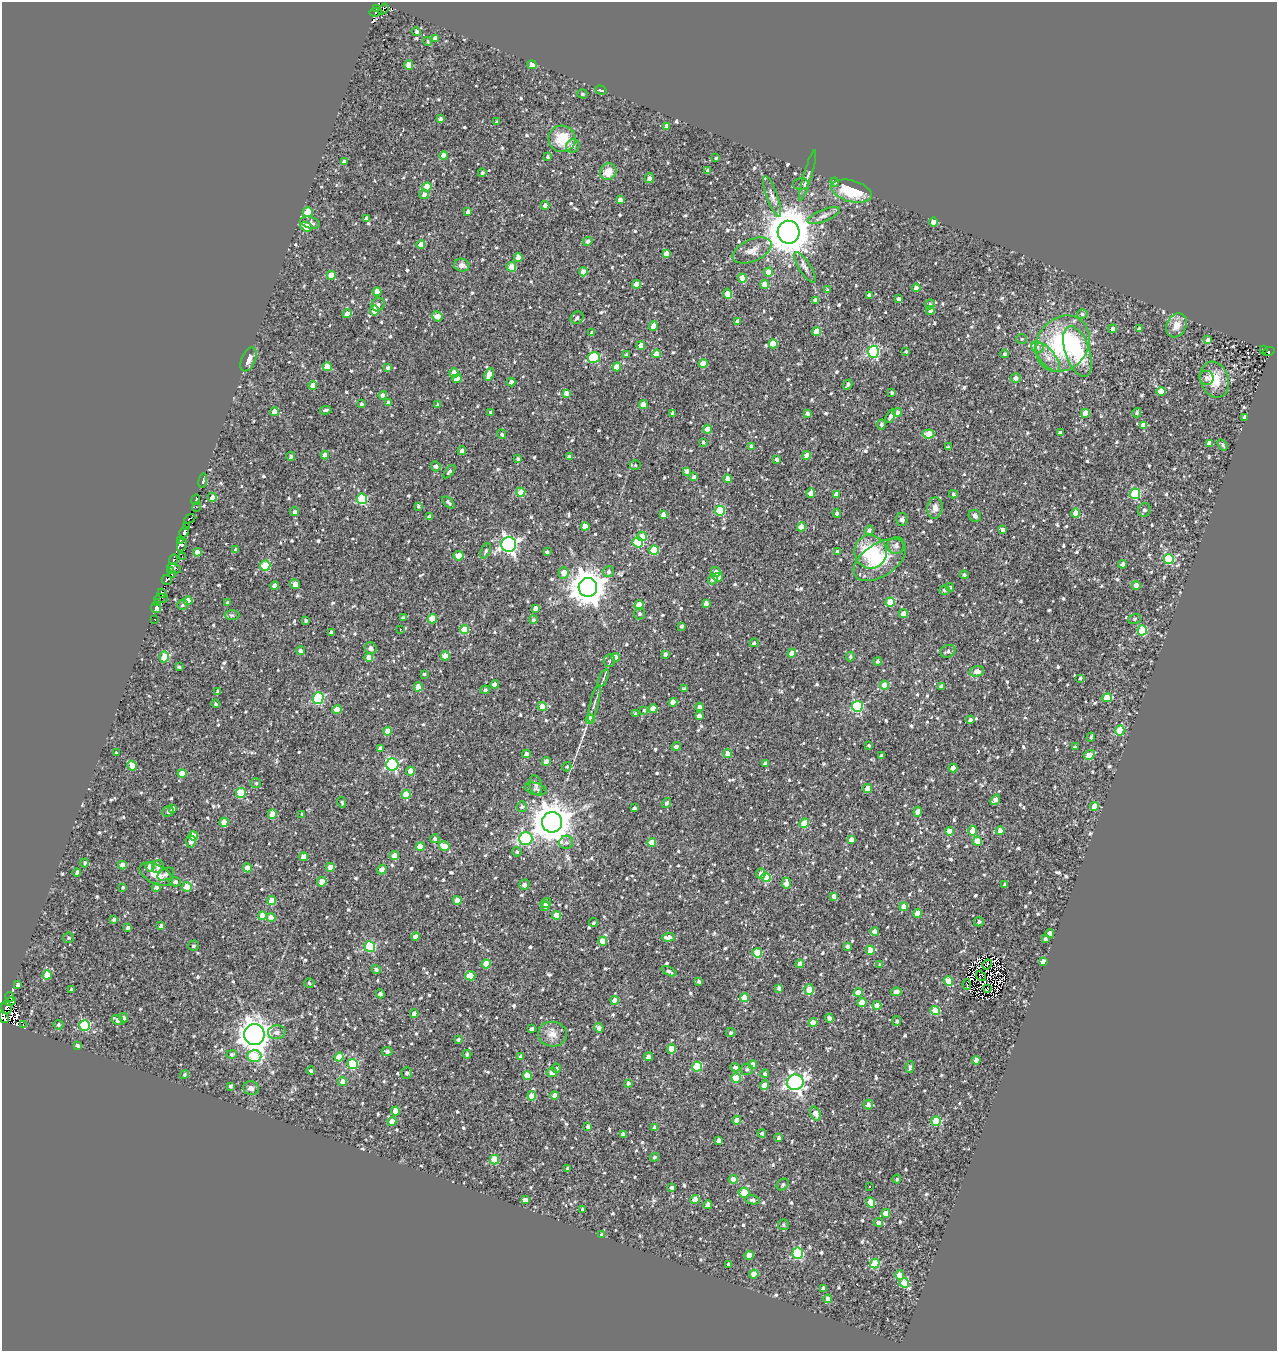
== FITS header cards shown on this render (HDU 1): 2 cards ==
NAXIS1  =                 1275
NAXIS2  =                 1349

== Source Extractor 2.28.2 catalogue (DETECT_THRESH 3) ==
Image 1275 x 1349 px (HDU 1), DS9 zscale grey, 1 PNG px = 1 image px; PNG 1279 x 1353 px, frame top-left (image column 1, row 1349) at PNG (2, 2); each listed source drawn as its Kron ellipse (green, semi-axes under 4 px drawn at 4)
Background 0.693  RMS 0.67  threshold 2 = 3 sigma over >= 5 px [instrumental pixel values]
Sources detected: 954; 10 with non-positive FLUX_AUTO (blend fragments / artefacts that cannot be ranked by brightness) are neither listed nor drawn; of the other 944, the 500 brightest by FLUX_AUTO listed and drawn (444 fainter detections omitted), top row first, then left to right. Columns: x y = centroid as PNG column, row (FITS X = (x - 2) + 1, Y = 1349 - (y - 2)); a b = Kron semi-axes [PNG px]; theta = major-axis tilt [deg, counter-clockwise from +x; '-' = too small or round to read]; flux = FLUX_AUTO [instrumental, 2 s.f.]
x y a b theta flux
377 8 4 3 - 250
383 9 6 3 52 160
375 12 6 4 10 290
416 31 4 4 - 110
435 38 4 4 - 380
427 41 5 4 - 73
409 65 4 4 - 670
532 65 5 4 - 350
601 90 6 3 -17 110
582 94 5 4 - 77
440 119 4 3 - 120
497 122 3 3 - 77
667 126 4 4 - 320
562 139 13 13 - 1300
573 146 7 6 - 240
444 155 4 4 - 510
547 156 3 3 - 86
716 158 3 3 - 76
344 161 4 3 - 160
708 171 4 3 - 130
608 172 8 8 - 600
482 173 4 4 - 120
808 175 26 4 74 210
649 178 5 4 - 170
835 182 4 4 - 160
801 184 8 6 1 110
427 187 5 4 - 1200
852 191 21 10 -15 1700
424 194 4 4 - 210
772 196 21 5 -70 270
620 200 4 4 - 150
545 205 4 4 - 270
308 212 5 5 - 1400
468 212 4 4 - 180
824 215 17 6 23 230
366 218 4 3 - 120
933 222 5 4 - 490
310 223 10 5 -15 170
306 227 6 4 -19 670
789 232 11 11 - 160000
588 241 5 4 - 220
421 245 4 4 - 700
752 251 21 11 23 470
666 253 4 4 - 270
518 257 5 4 - 300
462 265 8 6 -14 220
511 267 5 4 - 610
805 267 17 6 -57 220
583 272 4 4 - 530
768 272 4 4 - 640
331 275 4 4 - 690
742 278 4 4 - 810
637 284 4 4 - 730
765 284 4 4 - 620
916 288 4 4 - 290
827 290 3 3 - 85
377 292 4 4 - 530
728 294 5 4 - 800
870 295 4 3 - 150
899 299 4 3 - 130
815 300 4 4 - 340
378 304 7 6 - 140
930 304 5 4 - 100
374 311 5 4 - 750
930 311 4 4 - 180
347 314 4 4 - 400
1082 314 5 4 - 83
437 316 5 4 - 570
577 318 7 5 37 140
737 322 4 4 - 310
1176 325 13 10 62 490
653 326 5 4 - 510
1113 329 4 4 - 140
1139 329 4 3 - 120
817 331 4 4 - 900
592 332 3 3 - 98
1022 339 5 5 - 79
1208 340 4 4 - 230
773 344 4 4 - 910
1062 344 30 25 50 5200
641 345 4 4 - 620
1038 347 7 5 -22 130
1264 349 3 3 - 97
1078 351 26 12 -71 2700
873 352 6 6 - 5200
906 352 3 3 - 77
1269 352 6 3 18 420
626 354 3 3 - 81
657 354 4 4 - 470
1005 354 4 4 - 77
594 357 6 5 - 2700
1048 357 17 7 -53 420
248 359 13 7 67 320
703 363 4 4 - 870
327 367 4 4 - 700
617 367 4 4 - 870
388 368 4 4 - 150
454 373 4 4 - 750
489 374 7 4 66 530
1016 378 5 5 - 200
1206 378 7 6 - 150
457 379 4 4 - 790
1215 380 18 14 -72 1200
511 382 4 4 - 210
848 384 5 3 - 110
313 385 4 4 - 600
1161 391 4 4 - 690
566 393 4 4 - 260
892 393 3 3 - 81
383 395 4 4 - 280
388 403 4 4 - 230
361 404 3 3 - 100
438 405 4 3 - 100
643 405 4 4 - 660
326 410 6 3 8 87
274 412 4 4 - 440
490 412 3 3 - 90
898 412 4 4 - 220
673 413 4 3 - 98
807 413 4 3 - 140
1085 413 4 4 - 660
1137 413 5 4 - 75
891 416 7 4 61 220
1245 417 4 3 - 220
881 424 5 4 - 110
1143 425 4 4 - 350
708 429 4 4 - 700
1060 433 4 3 - 210
502 434 5 4 - 78
929 434 6 4 6 1200
703 442 3 3 - 81
1209 443 4 4 - 270
1223 445 6 4 -57 83
751 446 4 4 - 110
948 447 3 3 - 78
462 451 4 4 - 200
325 455 4 4 - 500
807 455 4 4 - 550
291 456 4 4 - 92
569 457 4 3 - 150
518 459 4 3 - 81
777 459 4 3 - 130
635 465 5 5 - 92
436 466 5 4 - 140
686 471 4 4 - 160
449 472 8 4 50 110
694 477 4 4 - 160
727 479 4 4 - 350
203 481 7 3 81 320
521 492 4 4 - 710
811 493 5 4 - 450
836 494 4 4 - 270
953 494 4 4 - 77
1135 494 5 5 - 3500
212 497 4 4 - 740
362 499 5 5 - 2800
196 500 5 3 - 510
449 503 7 4 -44 110
418 506 3 3 - 83
197 507 5 3 - 270
935 508 11 7 82 310
1144 510 7 6 - 160
720 511 5 5 - 2200
295 512 4 4 - 160
837 513 4 4 - 110
1076 513 5 4 - 670
663 515 4 4 - 190
429 516 3 3 - 100
975 516 6 5 - 130
190 519 6 2 24 470
902 520 6 6 - 140
187 526 3 2 - 120
585 526 4 4 - 640
801 527 4 4 - 800
869 530 5 4 - 110
1003 530 4 3 - 160
184 532 5 4 - 1000
642 536 5 4 - 750
180 540 3 2 - 160
638 542 5 5 - 2900
509 544 7 7 - 16000
182 545 7 4 71 900
896 545 8 8 - 210
236 550 4 4 - 170
654 550 4 4 - 1600
486 551 8 4 67 110
837 551 4 3 - 100
197 552 4 4 - 380
547 552 3 3 - 100
870 552 17 16 - 2600
182 556 3 2 - 110
459 556 5 4 - 560
1169 559 5 5 - 2900
174 560 6 3 67 860
880 560 29 16 33 1700
1123 564 4 4 - 190
265 566 5 5 - 1600
174 568 7 4 -24 990
171 570 3 2 - 290
609 572 6 5 - 110
716 572 5 5 - 190
564 573 5 5 - 500
172 575 3 2 - 180
964 575 4 3 - 78
718 577 4 4 - 430
713 579 5 4 - 160
167 580 5 5 - 270
295 584 5 4 - 430
1136 585 4 4 - 500
275 586 4 4 - 290
588 587 9 9 - 99000
950 587 4 4 - 78
945 590 5 4 - 100
162 593 5 3 - 870
161 599 7 2 4 100
188 601 4 4 - 630
157 602 3 3 - 98
890 602 4 4 - 1100
227 603 4 3 - 95
706 603 4 4 - 170
182 605 5 5 - 84
639 605 4 4 - 820
156 608 5 4 - 570
535 608 4 4 - 190
639 614 5 5 - 110
903 614 4 4 - 580
232 615 7 5 -1 81
403 618 4 3 - 150
155 619 3 3 - 170
432 619 4 4 - 1100
1134 619 6 5 - 79
533 620 4 4 - 91
306 621 3 3 - 84
681 626 3 3 - 110
400 630 3 2 - 130
464 630 4 4 - 1500
1142 630 5 4 - 2300
331 632 4 3 - 160
754 643 4 3 - 80
371 648 6 5 - 210
301 651 4 4 - 170
948 651 8 6 24 140
792 653 4 4 - 440
665 654 4 3 - 110
445 656 4 4 - 700
850 656 5 4 - 94
164 657 5 4 - 940
615 657 4 4 - 250
369 658 4 4 - 610
609 661 6 5 - 78
878 661 4 4 - 140
179 667 4 4 - 74
977 671 7 5 13 340
424 674 3 3 - 77
603 678 9 3 67 83
1080 678 5 4 - 98
495 685 4 4 - 400
884 685 4 4 - 630
941 686 4 3 - 160
418 687 4 4 - 700
684 689 4 3 - 100
485 690 4 4 - 90
218 692 3 3 - 110
318 698 5 5 - 3900
1107 698 5 4 - 1100
673 702 4 4 - 580
594 703 19 3 77 170
216 704 4 4 - 89
542 706 4 4 - 690
857 706 5 5 - 4500
700 707 4 4 - 220
653 709 4 4 - 650
337 710 4 4 - 850
644 710 4 4 - 78
636 713 3 3 - 100
699 716 4 4 - 210
590 719 5 4 - 620
970 720 4 4 - 160
1120 730 5 4 - 1800
388 731 4 4 - 650
1091 737 4 3 - 90
869 745 3 3 - 87
676 746 4 4 - 130
1075 747 3 3 - 90
380 748 4 4 - 180
116 753 3 3 - 82
728 753 4 4 - 550
526 754 4 4 - 210
1089 755 6 4 33 870
881 756 4 3 - 140
546 762 4 4 - 520
765 763 4 3 - 130
392 764 6 6 - 5900
132 766 5 4 - 780
567 767 5 4 - 76
953 768 4 4 - 590
410 771 4 4 - 480
182 773 4 4 - 660
256 783 5 5 - 80
536 785 10 6 -77 160
868 788 4 4 - 730
536 789 11 6 -14 140
241 793 5 5 - 2200
406 794 4 4 - 900
995 800 6 4 53 290
342 802 5 3 - 74
667 803 5 4 - 95
1094 806 4 4 - 720
522 807 5 5 - 100
172 808 4 3 - 140
634 808 3 3 - 100
168 811 6 5 - 100
918 812 5 4 - 330
272 814 5 4 - 900
302 815 3 3 - 91
224 822 4 4 - 540
552 822 10 10 - 120000
804 823 5 4 - 840
949 831 4 4 - 550
973 831 5 4 - 730
1000 831 4 4 - 450
193 836 4 4 - 700
435 839 4 4 - 130
526 839 7 6 - 3900
851 840 4 4 - 230
191 841 6 5 - 280
977 841 4 4 - 750
566 842 7 6 - 130
652 842 4 4 - 720
444 846 5 4 - 740
420 847 4 4 - 740
517 852 5 4 - 84
394 856 4 4 - 570
304 857 4 4 - 590
85 863 4 3 - 87
122 865 4 4 - 460
150 867 5 4 - 490
158 867 6 6 - 130
330 867 4 4 - 550
247 868 4 4 - 420
382 870 5 4 - 320
77 872 4 4 - 160
156 874 18 9 -27 600
166 874 9 5 26 100
761 874 5 5 - 200
766 877 4 4 - 1400
175 882 6 4 3 130
322 882 5 4 - 730
786 883 5 4 - 580
524 885 5 5 - 210
1005 885 3 3 - 100
123 887 3 3 - 74
156 887 4 4 - 160
187 887 5 5 - 640
834 896 4 3 - 220
272 900 4 4 - 700
457 900 4 4 - 620
546 903 5 4 - 220
545 906 5 4 - 110
904 907 4 4 - 450
917 913 4 4 - 660
557 915 4 4 - 650
262 916 4 4 - 710
271 917 4 4 - 560
114 919 4 3 - 120
979 922 5 4 - 100
593 923 4 4 - 76
161 926 4 4 - 180
128 927 3 3 - 100
875 932 4 4 - 550
1050 934 4 4 - 560
416 936 4 4 - 290
668 937 7 4 3 310
68 938 5 5 - 87
1045 939 3 3 - 90
603 941 4 4 - 1000
193 946 5 5 - 81
370 946 5 5 - 3200
847 946 3 3 - 130
870 950 5 4 - 420
757 953 5 4 - 1700
1043 962 4 4 - 300
486 964 4 4 - 950
800 964 4 4 - 370
880 965 4 4 - 93
987 965 5 3 - 96
376 969 4 4 - 100
669 971 8 4 -24 120
47 975 4 4 - 1100
470 976 5 4 - 1200
981 976 6 4 -52 75
948 981 5 4 - 700
699 982 4 3 - 86
309 983 5 4 - 82
967 984 5 3 - 120
18 985 4 3 - 200
779 988 4 4 - 170
987 988 3 2 - 88
71 989 3 3 - 80
809 990 5 5 - 900
896 992 5 4 - 540
858 993 4 4 - 820
380 994 4 4 - 160
10 997 5 3 - 640
744 998 4 4 - 670
615 1000 4 4 - 530
10 1001 6 2 13 460
862 1003 4 4 - 630
877 1005 4 4 - 420
6 1008 6 5 - 990
935 1010 5 4 - 1400
414 1014 4 4 - 410
4 1018 6 3 -55 1200
123 1018 5 4 - 170
829 1018 4 4 - 190
117 1020 6 4 -31 190
897 1021 5 4 - 110
813 1023 4 4 - 480
23 1024 3 2 - 5000
59 1025 5 5 - 100
85 1025 5 5 - 2900
599 1028 5 4 - 220
532 1029 4 3 - 160
277 1032 9 7 4 170
731 1032 5 4 - 120
254 1034 10 10 - 57000
552 1034 14 12 -4 470
458 1039 4 4 - 77
77 1046 4 3 - 220
671 1049 4 4 - 940
387 1051 5 4 - 120
232 1054 5 4 - 87
467 1054 4 4 - 110
254 1056 7 6 - 2100
521 1056 4 3 - 150
339 1057 4 4 - 900
649 1057 4 4 - 220
976 1060 4 4 - 450
353 1064 5 5 - 2500
753 1065 4 4 - 500
697 1066 5 5 - 2200
735 1067 4 4 - 170
910 1067 6 3 79 82
556 1068 5 4 - 100
747 1069 6 5 - 100
311 1070 4 4 - 110
552 1072 5 4 - 380
407 1073 6 5 - 120
765 1074 4 4 - 130
184 1075 4 4 - 80
527 1076 4 4 - 920
736 1078 4 4 - 1500
343 1081 4 4 - 470
795 1082 8 8 - 16000
628 1083 4 4 - 99
765 1085 5 4 - 620
230 1086 4 3 - 98
251 1088 8 7 - 230
555 1095 4 4 - 280
532 1096 4 4 - 690
868 1105 5 5 - 230
396 1111 4 4 - 820
815 1113 7 5 -69 410
737 1120 4 4 - 480
392 1121 4 4 - 570
936 1121 5 4 - 2000
588 1126 4 4 - 160
654 1127 4 4 - 160
762 1133 4 4 - 110
623 1134 4 3 - 160
779 1138 4 4 - 150
718 1140 4 4 - 170
654 1157 5 4 - 78
495 1160 5 4 - 1700
568 1168 3 3 - 86
733 1179 4 4 - 720
897 1179 4 4 - 78
783 1184 6 5 - 88
869 1186 3 3 - 84
672 1188 4 4 - 210
744 1192 6 5 - 1200
695 1199 5 4 - 590
525 1200 4 4 - 250
753 1200 7 4 -9 110
870 1202 5 4 - 820
708 1205 4 4 - 460
583 1209 3 3 - 110
886 1213 4 4 - 880
878 1222 4 4 - 150
783 1225 5 5 - 82
602 1235 4 3 - 210
798 1253 6 5 - 3300
749 1255 4 4 - 520
729 1264 4 3 - 120
875 1264 5 4 - 1700
754 1274 4 4 - 590
900 1275 5 4 - 580
904 1283 5 4 - 1400
824 1289 4 4 - 270
828 1299 4 4 - 220
At the frame edge (FLAGS 8, measured only in part): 1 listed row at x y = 4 1018
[444 fainter detections neither listed nor drawn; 10 non-positive-flux detections neither listed nor drawn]